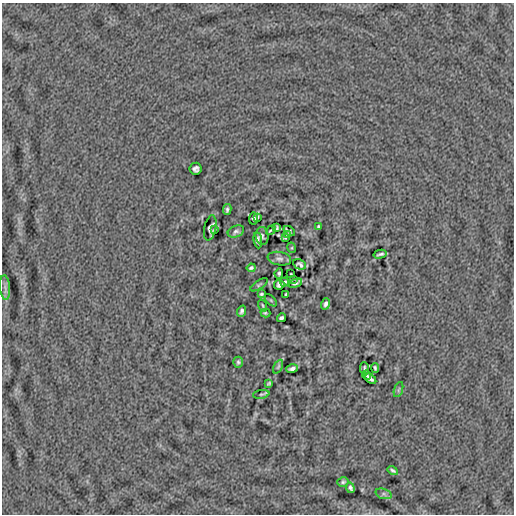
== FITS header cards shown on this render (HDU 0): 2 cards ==
NAXIS1  =                  512
NAXIS2  =                  512

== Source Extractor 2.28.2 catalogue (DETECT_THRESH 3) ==
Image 512 x 512 px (HDU 0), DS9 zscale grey, 1 PNG px = 1 image px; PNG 516 x 516 px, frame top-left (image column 1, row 512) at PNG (2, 3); each listed source drawn as its Kron ellipse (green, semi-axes under 4 px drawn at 4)
Background 2.04e-05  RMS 0.0039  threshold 0.0118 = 3 sigma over >= 5 px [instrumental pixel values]
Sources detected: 50; all 50 listed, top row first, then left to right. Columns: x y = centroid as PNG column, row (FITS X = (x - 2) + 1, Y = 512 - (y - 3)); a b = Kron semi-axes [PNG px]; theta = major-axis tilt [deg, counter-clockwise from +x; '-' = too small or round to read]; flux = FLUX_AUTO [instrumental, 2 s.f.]
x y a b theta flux
196 169 6 6 - 0.68
227 210 5 3 - 0.5
257 217 3 2 - 0.22
254 219 6 4 84 0.49
319 227 4 3 - 0.42
210 228 13 6 79 0.48
277 228 4 2 - 0.3
214 230 3 3 - 0.36
271 230 5 2 - 0.3
236 231 8 5 22 0.77
289 231 6 3 -37 0.33
287 234 3 2 - 0.2
262 236 9 6 -84 0.57
285 238 4 2 - 0.26
258 240 8 4 -83 0.7
292 248 5 3 - 0.24
380 254 7 3 14 0.54
279 259 12 6 -10 0.78
300 264 7 5 -25 0.58
251 268 4 3 - 0.46
279 273 5 3 - 0.48
291 274 3 2 - 0.19
293 279 3 2 - 0.25
284 282 4 3 - 0.36
295 283 7 3 19 0.51
259 285 10 4 33 0.39
279 285 5 5 - 0.56
5 287 12 5 -84 1
261 294 4 3 - 0.35
286 294 3 3 - 0.37
271 300 8 3 -45 0.26
326 304 6 3 72 0.66
263 305 6 2 -71 0.27
241 311 6 4 71 0.65
265 313 5 2 - 0.37
281 318 5 3 - 0.57
238 362 5 5 - 0.5
278 367 7 4 63 0.42
375 368 5 3 - 0.43
292 369 6 4 16 0.81
365 369 6 2 -85 0.43
366 375 5 2 - 0.46
370 379 7 3 -41 0.74
269 383 4 3 - 0.33
398 390 8 3 71 0.35
261 394 8 3 7 0.33
393 470 5 3 - 0.49
343 482 6 4 16 0.47
350 488 5 4 - 0.57
384 494 8 5 -19 0.67